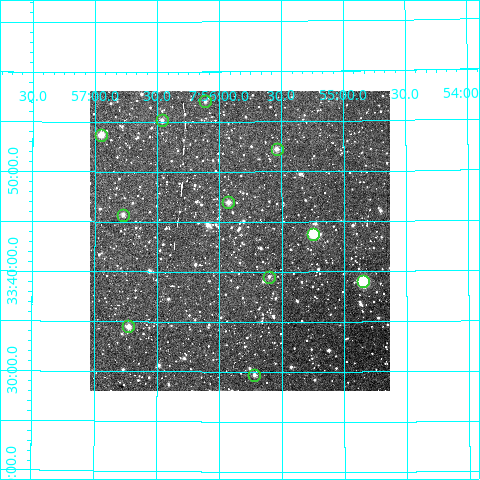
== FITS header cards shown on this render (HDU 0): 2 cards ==
NAXIS1  =                  300
NAXIS2  =                  300

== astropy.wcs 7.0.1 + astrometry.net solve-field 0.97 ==
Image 300 x 300 px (HDU 0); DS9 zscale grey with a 90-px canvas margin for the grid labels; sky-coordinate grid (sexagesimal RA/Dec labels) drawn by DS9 from the SOLVED WCS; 11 Tycho-2 reference stars matched to detected sources circled (green)
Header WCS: RA---TAN/DEC--TAN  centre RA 07:55:50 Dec +33:43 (118.96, +33.72 deg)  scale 6 arcsec/px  FOV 30.0' x 30.0'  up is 0 deg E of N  parity normal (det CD < 0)
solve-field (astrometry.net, Tycho-2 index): VERIFIED the header's WCS against the Tycho-2 star catalogue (verified at 2 index scales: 7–10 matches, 0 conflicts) and refined it, rather than solving blind
Solved WCS: RA---TAN-SIP/DEC--TAN-SIP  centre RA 07:55:50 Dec +33:43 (118.96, +33.72 deg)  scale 6.01 arcsec/px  FOV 30.0' x 30.0'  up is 0 deg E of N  parity normal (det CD < 0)
The solver's refit moves the header's centre by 1.5 arcsec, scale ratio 1.001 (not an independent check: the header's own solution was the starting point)
Tycho-2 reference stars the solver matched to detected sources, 11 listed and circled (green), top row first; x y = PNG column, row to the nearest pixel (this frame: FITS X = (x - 90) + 1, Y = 300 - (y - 91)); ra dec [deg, ICRS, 3 dp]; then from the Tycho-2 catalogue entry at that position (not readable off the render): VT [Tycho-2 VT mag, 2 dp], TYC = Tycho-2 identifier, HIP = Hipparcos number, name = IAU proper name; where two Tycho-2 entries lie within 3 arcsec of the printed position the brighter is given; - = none
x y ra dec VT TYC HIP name
205 101 119.029 +33.951 12.14 2475-1878-1 - -
162 120 119.115 +33.920 12.15 2475-1950-1 - -
101 135 119.237 +33.895 10.63 2475-1111-1 - -
277 149 118.885 +33.870 11.65 2475-1150-1 - -
228 202 118.982 +33.782 11.40 2475-1189-1 - -
123 215 119.193 +33.761 12.15 2475-1243-1 - -
313 234 118.812 +33.730 9.59 2471-1895-1 - -
269 277 118.901 +33.659 12.46 2471-1535-1 - -
363 281 118.711 +33.650 9.32 2471-1613-1 - -
128 326 119.182 +33.575 11.74 2471-1677-1 - -
254 375 118.930 +33.494 12.46 2471-1697-1 - -